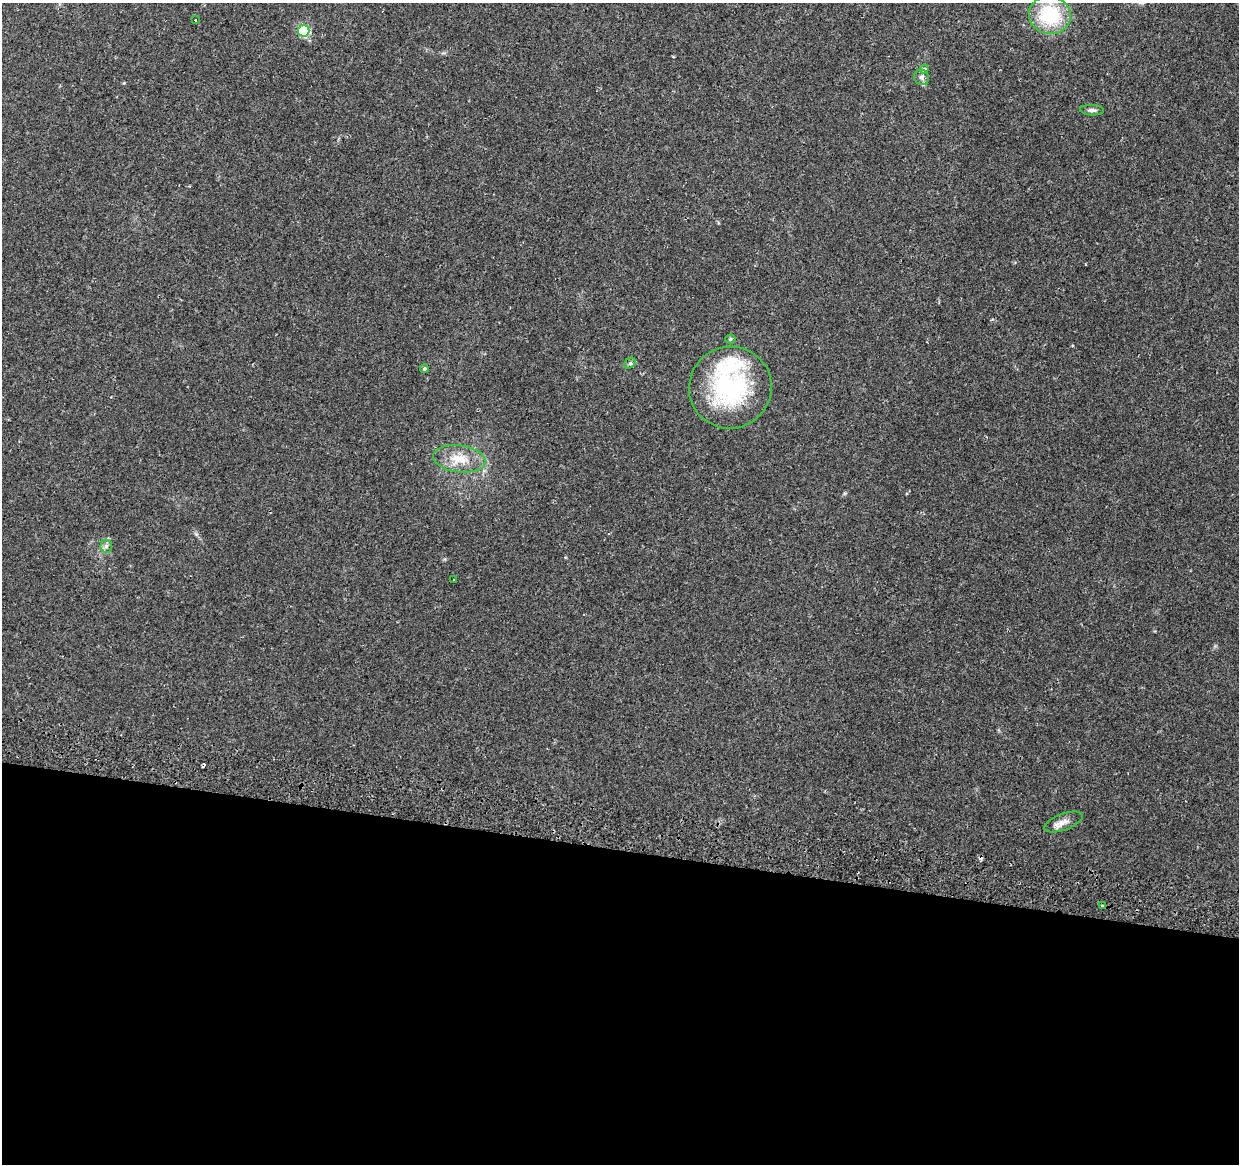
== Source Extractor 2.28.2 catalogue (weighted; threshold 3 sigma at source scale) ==
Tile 14 of 4 x 4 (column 2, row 4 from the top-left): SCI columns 1257-2493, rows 331-1492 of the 4979 x 5250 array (HDU 1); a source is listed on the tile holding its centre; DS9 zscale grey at full resolution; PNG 1241 x 1166 px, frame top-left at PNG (2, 3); each listed source drawn as its Kron ellipse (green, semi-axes under 4 px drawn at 4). Shown black and unused: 27% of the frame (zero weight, under 2 of 3 exposures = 3% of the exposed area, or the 3 px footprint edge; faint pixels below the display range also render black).
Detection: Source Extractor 2.28.2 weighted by HDU 2 'WHT'; one run over the whole footprint, this tile lists its part. Background 0.0364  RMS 0.0037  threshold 0.0166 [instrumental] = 3 sigma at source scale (4.5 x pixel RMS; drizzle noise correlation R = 1.50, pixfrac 1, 0.0396/0.0396 arcsec/px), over >= 5 px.
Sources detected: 22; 4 cosmic-ray / hot-pixel residue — neither listed nor drawn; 3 inside a brighter listed object's ellipse — not listed separately; the other 15 listed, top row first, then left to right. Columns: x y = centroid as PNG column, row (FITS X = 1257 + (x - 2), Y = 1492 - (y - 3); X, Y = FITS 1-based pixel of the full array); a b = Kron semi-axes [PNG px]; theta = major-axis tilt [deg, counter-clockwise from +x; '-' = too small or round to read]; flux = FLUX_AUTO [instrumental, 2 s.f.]
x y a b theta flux
1050 15 21 19 -12 23
196 20 3 2 - 1
304 31 6 6 - 27
924 69 5 4 - 1.5
922 77 8 7 - 1.2
1092 110 12 5 -3 1.1
730 339 5 4 - 0.52
630 363 6 5 - 0.66
424 369 4 4 - 0.57
730 388 41 41 - 45
459 459 26 13 -8 8.3
106 546 6 6 - 1
453 580 3 2 - 0.27
1063 822 20 8 20 2.9
1103 906 3 3 - 1.3